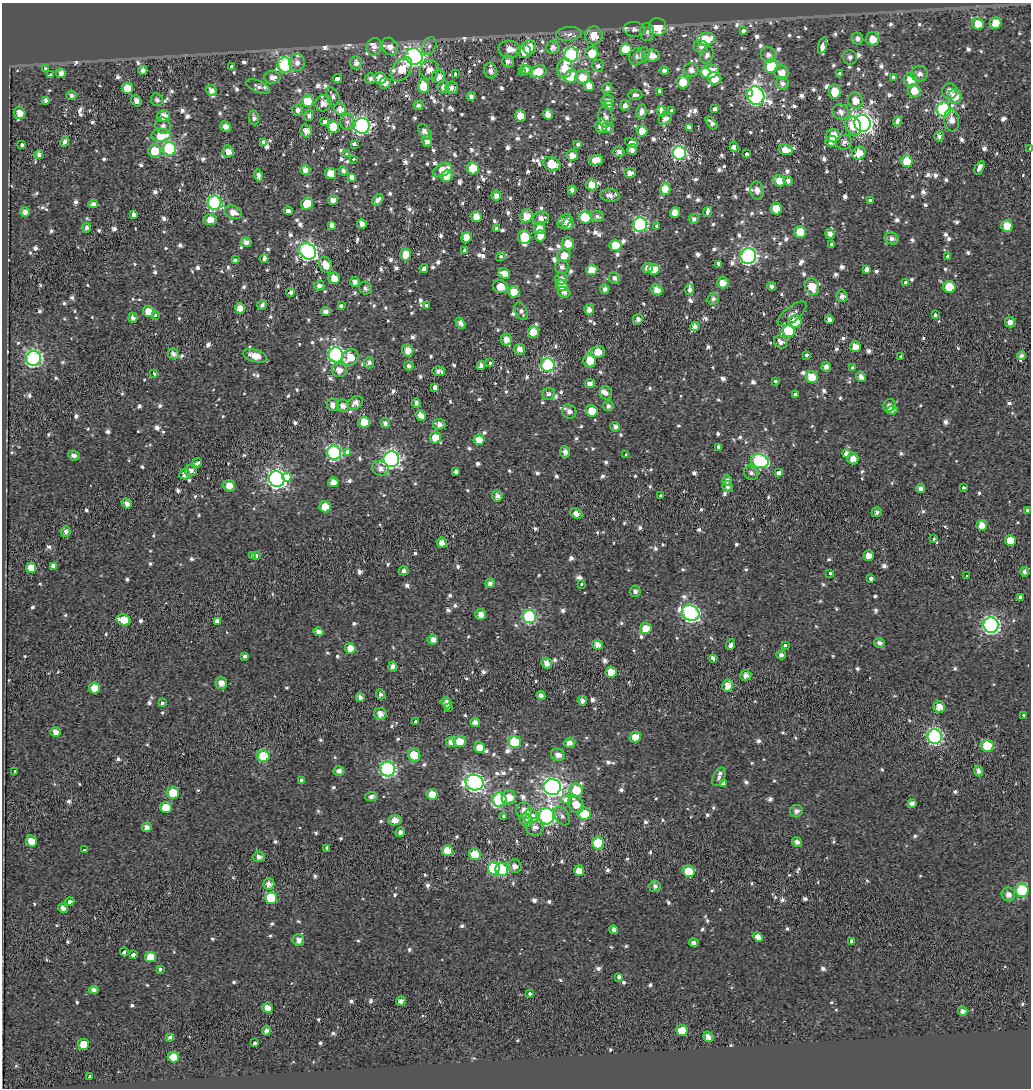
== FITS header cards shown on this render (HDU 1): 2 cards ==
NAXIS1  =                 1029
NAXIS2  =                 1086

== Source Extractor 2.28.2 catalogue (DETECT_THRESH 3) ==
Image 1029 x 1086 px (HDU 1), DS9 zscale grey, 1 PNG px = 1 image px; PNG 1033 x 1090 px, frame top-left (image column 1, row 1086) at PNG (2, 3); each listed source drawn as its Kron ellipse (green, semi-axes under 4 px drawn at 4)
Background -0.459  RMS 0.27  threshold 0.811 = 3 sigma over >= 5 px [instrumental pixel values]
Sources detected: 1126; of the 1126, the 500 brightest by FLUX_AUTO listed and drawn (626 fainter detections omitted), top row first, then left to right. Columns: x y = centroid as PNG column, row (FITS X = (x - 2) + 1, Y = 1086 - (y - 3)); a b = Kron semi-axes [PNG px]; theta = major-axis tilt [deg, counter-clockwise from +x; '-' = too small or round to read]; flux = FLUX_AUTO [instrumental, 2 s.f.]
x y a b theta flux
996 23 6 5 - 420
978 24 6 5 - 380
658 27 9 8 - 550
634 29 11 7 -4 87
743 31 4 3 - 240
647 32 9 7 86 83
569 34 13 7 5 120
594 35 9 8 - 280
706 39 9 6 14 590
857 39 6 5 - 100
873 39 7 6 - 260
390 46 9 7 -56 170
429 46 9 6 64 84
823 46 9 4 75 830
374 47 9 7 71 130
529 47 7 6 - 260
553 47 7 6 - 100
701 47 7 6 - 78
509 49 11 8 -5 190
626 49 6 6 - 560
524 51 7 6 - 200
592 53 6 6 - 390
571 55 7 7 - 3000
642 55 8 6 51 100
707 55 9 6 65 93
768 55 8 7 - 110
414 56 8 8 - 7000
652 56 8 6 -12 190
636 57 8 7 - 84
850 57 7 7 - 83
508 61 6 6 - 88
297 63 8 8 - 110
356 63 6 6 - 110
285 65 7 7 - 2400
232 66 3 3 - 150
598 66 6 6 - 73
771 66 7 6 - 870
565 68 10 7 78 390
45 69 4 3 - 220
402 69 13 9 54 340
143 70 4 4 - 110
430 70 10 9 - 210
526 70 7 4 -12 120
691 70 7 7 - 120
490 71 7 6 - 110
664 71 4 4 - 220
710 71 9 7 10 650
538 72 9 6 10 360
61 73 5 4 - 140
455 73 3 3 - 290
523 73 4 3 - 210
705 73 5 5 - 220
782 73 7 7 - 190
839 74 4 3 - 670
920 74 8 7 - 100
51 75 3 3 - 260
439 76 7 6 - 150
571 76 7 6 - 1000
272 77 8 6 0 120
582 77 7 7 - 240
893 77 3 3 - 160
338 78 4 3 - 1000
380 78 6 5 - 270
714 78 7 6 - 280
370 79 5 5 - 76
911 80 7 6 - 380
683 82 6 6 - 410
385 83 6 5 - 140
782 83 6 6 - 99
258 86 13 6 -24 82
423 86 6 5 - 490
589 86 5 5 - 190
444 87 6 5 - 110
127 88 5 5 - 350
452 88 6 6 - 100
607 88 5 5 - 72
211 90 6 5 - 130
659 91 4 3 - 220
914 91 7 6 - 260
950 91 8 7 - 140
835 92 7 6 - 330
749 94 4 3 - 270
71 95 5 4 - 70
635 95 7 5 1 74
333 96 9 6 -66 91
471 96 4 4 - 89
756 96 9 8 - 6500
955 96 7 6 - 290
157 100 6 6 - 75
46 101 4 4 - 87
136 101 6 5 - 93
308 101 6 5 - 620
608 101 6 5 - 91
855 101 8 7 - 260
323 103 8 8 - 180
418 105 5 4 - 71
608 105 4 4 - 270
625 105 5 5 - 89
340 109 6 5 - 150
714 109 4 3 - 560
944 109 7 7 - 3400
298 110 6 5 - 97
661 111 5 3 - 300
671 111 3 3 - 140
641 112 7 5 78 110
841 112 8 7 - 130
20 113 6 6 - 190
548 114 5 5 - 170
309 115 6 5 - 75
164 116 6 6 - 190
521 116 5 5 - 310
605 117 10 7 -85 96
254 118 7 5 -83 69
665 119 7 6 - 120
952 120 11 7 -84 150
897 121 5 3 - 170
325 122 3 3 - 610
347 122 8 7 - 74
711 123 7 4 -48 79
862 123 8 8 - 11000
163 126 8 7 - 81
362 126 8 7 - 5300
601 126 7 5 85 220
853 126 9 7 -66 390
226 127 6 5 - 130
333 127 6 5 - 390
689 127 4 3 - 200
608 128 6 5 - 73
306 131 6 6 - 140
642 131 5 5 - 220
425 132 9 5 -56 120
161 135 9 6 0 410
833 136 6 6 - 320
939 136 5 5 - 91
427 141 6 5 - 110
831 141 6 5 - 150
65 142 5 4 - 77
264 142 3 3 - 1200
844 142 8 7 - 98
631 143 7 3 -21 200
21 144 4 3 - 290
578 144 4 3 - 200
355 145 3 3 - 1900
734 147 5 4 - 850
1030 148 4 2 - 79
170 149 7 6 - 2700
632 149 5 5 - 140
786 150 7 5 -14 210
155 151 6 6 - 460
228 152 6 5 - 190
619 152 5 5 - 87
679 153 7 6 - 3100
859 153 7 6 - 280
39 154 4 4 - 77
346 154 4 3 - 130
747 154 3 3 - 900
572 155 5 5 - 150
354 159 3 3 - 160
596 160 7 5 8 280
907 161 6 5 - 690
552 164 9 6 -21 410
473 168 6 6 - 660
979 168 7 3 62 1600
305 170 5 5 - 150
442 170 10 6 26 310
343 171 4 4 - 74
331 173 5 5 - 250
630 173 5 5 - 110
259 175 6 4 -78 91
447 176 6 5 - 380
352 177 4 3 - 1400
779 181 6 5 - 220
788 181 5 4 - 82
592 185 6 5 - 280
665 189 5 5 - 290
572 190 4 4 - 83
757 191 9 7 -78 110
496 195 5 4 - 130
610 195 9 6 -10 94
333 200 5 4 - 140
378 200 6 4 43 93
870 200 3 3 - 170
215 203 7 6 - 3000
93 204 5 4 - 100
307 204 6 5 - 430
776 209 5 5 - 330
288 211 4 3 - 410
25 212 5 4 - 130
233 212 9 6 -23 160
675 212 5 5 - 200
707 212 4 3 - 220
133 215 4 3 - 990
526 216 7 6 - 240
597 216 7 5 -17 72
476 217 5 5 - 200
585 217 6 6 - 990
541 218 8 6 17 120
694 219 5 5 - 73
210 220 6 5 - 190
564 221 8 5 47 160
362 224 5 4 - 140
568 224 7 5 69 130
332 225 4 3 - 2100
640 225 7 7 - 3500
657 226 3 3 - 120
1007 226 6 5 - 460
87 228 5 4 - 79
496 228 3 3 - 160
539 228 6 5 - 150
800 232 6 6 - 590
830 234 5 4 - 130
540 236 5 5 - 180
466 237 5 5 - 250
524 237 7 6 - 550
892 238 7 6 - 97
246 242 5 4 - 95
568 244 6 6 - 240
831 244 3 3 - 120
615 245 6 5 - 360
464 250 3 3 - 230
308 251 9 7 -39 5300
405 254 6 5 - 330
564 255 7 6 - 250
501 256 5 3 - 130
748 256 8 7 - 5300
947 256 3 3 - 140
235 259 3 3 - 240
264 259 4 3 - 300
718 264 4 3 - 1300
325 265 8 6 -61 280
562 267 7 6 - 79
424 268 4 3 - 940
648 268 5 5 - 110
654 269 6 5 - 290
867 269 4 3 - 630
592 270 5 5 - 280
504 273 6 5 - 180
334 278 6 5 - 210
561 278 6 6 - 76
614 278 5 5 - 75
355 282 5 4 - 98
723 283 6 5 - 210
906 283 4 3 - 180
562 285 6 5 - 270
319 286 5 5 - 90
771 286 4 4 - 75
501 287 8 6 -18 290
812 287 9 7 -63 330
949 287 6 6 - 600
365 288 6 6 - 79
605 289 5 4 - 82
689 289 5 4 - 340
657 290 6 5 - 160
514 292 5 5 - 340
564 292 6 5 - 110
290 293 4 3 - 770
842 296 6 5 - 98
713 299 6 5 - 74
262 305 5 4 - 72
426 305 3 3 - 130
341 306 4 3 - 200
240 308 5 5 - 220
589 310 5 5 - 140
326 311 5 4 - 97
521 311 9 6 -62 73
149 312 6 5 - 310
792 314 17 7 38 110
155 315 3 3 - 280
935 315 3 3 - 170
133 318 5 4 - 84
638 319 5 5 - 76
829 319 4 4 - 89
795 322 6 6 - 340
1010 322 5 5 - 130
460 323 6 4 -58 110
695 326 4 4 - 100
788 331 6 6 - 1400
533 332 6 5 - 290
506 339 6 5 - 160
780 342 7 6 - 110
855 347 5 5 - 220
520 349 5 5 - 120
408 351 6 5 - 190
598 352 6 6 - 250
173 354 5 5 - 99
336 355 7 7 - 4700
807 355 3 3 - 190
255 356 12 6 -16 280
1021 356 4 4 - 88
350 357 9 7 51 330
901 357 3 3 - 120
33 358 7 7 - 4600
590 361 7 6 - 340
369 363 5 5 - 80
490 363 3 3 - 220
548 365 7 6 - 3100
409 366 5 4 - 70
481 366 4 4 - 100
826 367 5 4 - 100
853 367 3 3 - 130
339 370 7 7 - 150
439 371 6 4 -2 72
154 373 3 3 - 300
812 377 6 6 - 300
861 377 5 4 - 130
776 381 3 3 - 180
590 383 5 4 - 130
434 387 4 3 - 890
606 393 7 6 - 83
548 394 6 6 - 72
795 394 4 3 - 1100
355 403 8 6 38 140
416 403 5 4 - 76
333 405 6 6 - 140
889 405 7 6 - 120
343 406 6 6 - 120
608 406 5 5 - 74
892 410 5 4 - 100
569 411 7 6 - 100
592 411 6 5 - 310
421 415 5 4 - 150
364 422 6 5 - 380
385 423 5 4 - 71
439 424 6 5 - 97
615 427 5 4 - 78
435 438 6 5 - 290
479 440 5 5 - 240
718 447 4 3 - 150
348 452 3 3 - 1800
565 452 5 5 - 97
334 453 7 7 - 3400
626 454 3 3 - 200
846 454 4 3 - 1700
74 456 6 4 -25 71
391 459 8 7 - 6600
853 459 6 5 - 180
760 461 9 7 -20 3300
197 463 5 3 - 730
380 469 8 7 - 130
191 470 6 5 - 97
456 472 4 3 - 1300
751 473 8 6 -45 70
779 473 4 3 - 1400
185 474 5 5 - 96
287 477 4 4 - 730
277 479 8 7 - 8800
727 480 5 5 - 92
333 482 5 5 - 160
229 486 6 5 - 220
727 487 6 5 - 69
921 488 4 4 - 81
963 488 3 3 - 140
497 496 5 5 - 110
660 496 3 3 - 120
127 503 5 4 - 120
325 507 5 5 - 340
1027 510 3 3 - 130
877 512 5 5 - 73
576 514 6 5 - 110
982 525 5 5 - 190
66 531 5 4 - 90
934 539 3 3 - 110
1010 540 5 5 - 240
442 543 5 5 - 190
252 556 3 3 - 130
256 556 4 3 - 370
869 556 5 5 - 180
54 566 4 4 - 2900
31 568 5 5 - 230
404 571 5 4 - 72
1025 572 5 4 - 81
830 573 3 3 - 240
967 576 3 3 - 120
870 578 4 3 - 230
490 583 5 4 - 78
582 584 3 3 - 100
635 591 6 5 - 72
1021 597 4 3 - 460
691 613 9 7 -30 4600
481 614 5 5 - 160
529 616 6 6 - 2500
123 620 7 5 -13 320
218 621 4 3 - 2500
991 625 7 7 - 5800
646 628 6 5 - 280
319 632 5 4 - 93
433 639 5 5 - 120
879 643 5 5 - 74
598 645 5 5 - 170
731 645 5 3 - 560
785 645 3 3 - 180
350 648 5 5 - 290
781 655 5 4 - 85
245 656 3 3 - 210
713 659 4 3 - 1000
547 663 6 5 - 160
393 667 5 4 - 88
611 672 5 5 - 300
746 675 5 5 - 130
221 683 6 5 - 170
728 686 6 5 - 190
94 688 5 5 - 280
381 694 5 4 - 74
541 695 5 4 - 110
360 697 4 4 - 96
582 701 5 4 - 79
162 703 3 3 - 280
446 703 6 5 - 120
939 707 6 5 - 190
448 708 3 3 - 160
380 714 6 6 - 150
1023 715 3 3 - 160
415 721 3 3 - 140
475 722 5 4 - 110
56 732 5 5 - 140
935 736 7 7 - 3900
635 737 6 5 - 280
460 741 6 6 - 290
451 742 5 5 - 110
515 742 6 6 - 900
570 743 5 5 - 120
987 746 6 6 - 1200
479 748 5 5 - 210
414 755 6 6 - 630
558 755 7 6 - 120
263 756 6 5 - 1000
388 769 7 7 - 3900
15 771 4 3 - 270
339 771 5 5 - 87
978 771 5 4 - 92
719 777 10 5 63 74
301 781 4 3 - 350
475 782 9 8 - 6700
723 783 4 3 - 1700
552 787 8 8 - 9600
576 790 7 6 - 440
173 793 6 6 - 460
432 794 5 5 - 260
371 796 6 4 8 73
509 797 7 6 - 240
566 799 5 4 - 300
499 800 7 6 - 1900
912 803 5 4 - 89
576 804 9 7 -59 290
166 807 6 5 - 340
524 811 8 7 - 200
796 811 6 6 - 85
584 813 6 6 - 610
504 816 4 3 - 270
546 816 8 7 - 5100
562 816 10 7 -56 85
531 817 7 7 - 300
395 820 7 5 9 170
526 820 7 6 - 120
147 827 5 4 - 120
535 827 9 8 - 130
400 832 5 4 - 75
31 841 6 5 - 310
797 842 5 4 - 90
598 843 6 6 - 960
327 848 4 3 - 190
84 850 3 3 - 100
447 851 5 5 - 310
475 854 6 5 - 520
259 857 5 5 - 90
515 866 7 6 - 110
494 868 6 6 - 1200
502 869 7 6 - 1700
579 871 5 5 - 220
689 871 6 6 - 510
269 884 5 5 - 110
655 886 6 5 - 82
1022 890 6 6 - 2100
1008 894 7 6 - 120
271 898 6 6 - 760
70 902 4 3 - 230
63 908 5 4 - 140
614 930 4 4 - 79
758 937 5 4 - 760
299 940 6 5 - 110
852 942 4 3 - 410
694 943 5 4 - 93
124 952 4 3 - 330
133 954 4 3 - 290
150 957 5 5 - 330
160 969 3 3 - 280
619 977 4 3 - 270
94 990 5 4 - 78
529 994 3 3 - 250
401 1001 5 4 - 100
267 1008 5 5 - 180
962 1011 5 4 - 89
682 1030 6 5 - 460
266 1031 4 4 - 96
170 1037 4 4 - 70
708 1037 5 4 - 150
255 1043 4 3 - 360
84 1044 5 5 - 330
173 1057 5 5 - 310
90 1076 4 3 - 290
At the frame edge (FLAGS 8, measured only in part): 1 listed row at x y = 1030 148
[626 fainter detections neither listed nor drawn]